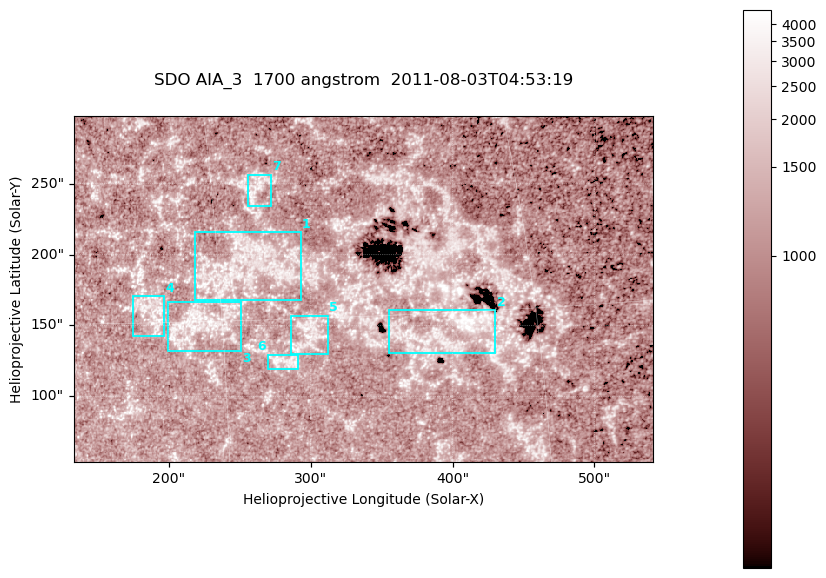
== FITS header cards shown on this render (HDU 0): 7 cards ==
TELESCOP= 'SDO     '           /
INSTRUME= 'AIA_3   '           /
WAVELNTH=                 1700 /
WAVEUNIT= 'angstrom'           /
DATE-OBS= '2011-08-03T04:53:19.723' /
CTYPE1  = 'HPLN-TAN'           /
CTYPE2  = 'HPLT-TAN'           /

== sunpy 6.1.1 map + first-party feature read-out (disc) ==
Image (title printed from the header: SDO AIA_3  1700 angstrom  2011-08-03T04:53:19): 666 x 399 px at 0.613 arcsec/px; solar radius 945 arcsec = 1543 px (partial field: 3.6% of the solar disc is inside the frame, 100% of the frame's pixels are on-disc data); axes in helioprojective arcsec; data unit not stated in the header (colour bar unlabelled)
Pointing: header CRPIX1/2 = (2049.23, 2048.32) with CRVAL1/2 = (0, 0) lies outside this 666 x 399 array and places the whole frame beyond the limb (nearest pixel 1.4 R_sun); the SolarSoft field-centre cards XCEN/YCEN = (336.9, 175.8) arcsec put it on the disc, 1908 arcsec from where CRPIX/CRVAL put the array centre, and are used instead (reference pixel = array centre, CRVAL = XCEN/YCEN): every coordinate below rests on XCEN/YCEN
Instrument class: DISC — disc imager (sunpy class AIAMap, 1700 A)
Bright regions (active regions / flare kernels): reference = the on-disc median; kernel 5 px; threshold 5 sigma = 1364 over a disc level ~1127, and >= 1.15x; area >= 265 px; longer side >= 5 px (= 3.1 arcsec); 7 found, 7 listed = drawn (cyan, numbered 1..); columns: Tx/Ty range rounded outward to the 2 arcsec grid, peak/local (2 s.f.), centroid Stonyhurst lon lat
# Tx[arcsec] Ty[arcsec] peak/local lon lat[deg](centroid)
1 218..294 168..216 3.2 +16 +17
2 354..430 130..162 4.9 +26 +14
3 198..252 132..166 3.7 +14 +15
4 174..198 142..172 3.3 +12 +15
5 286..312 130..158 3.3 +19 +14
6 268..292 118..130 3.5 +18 +13
7 254..272 234..258 3.2 +17 +21